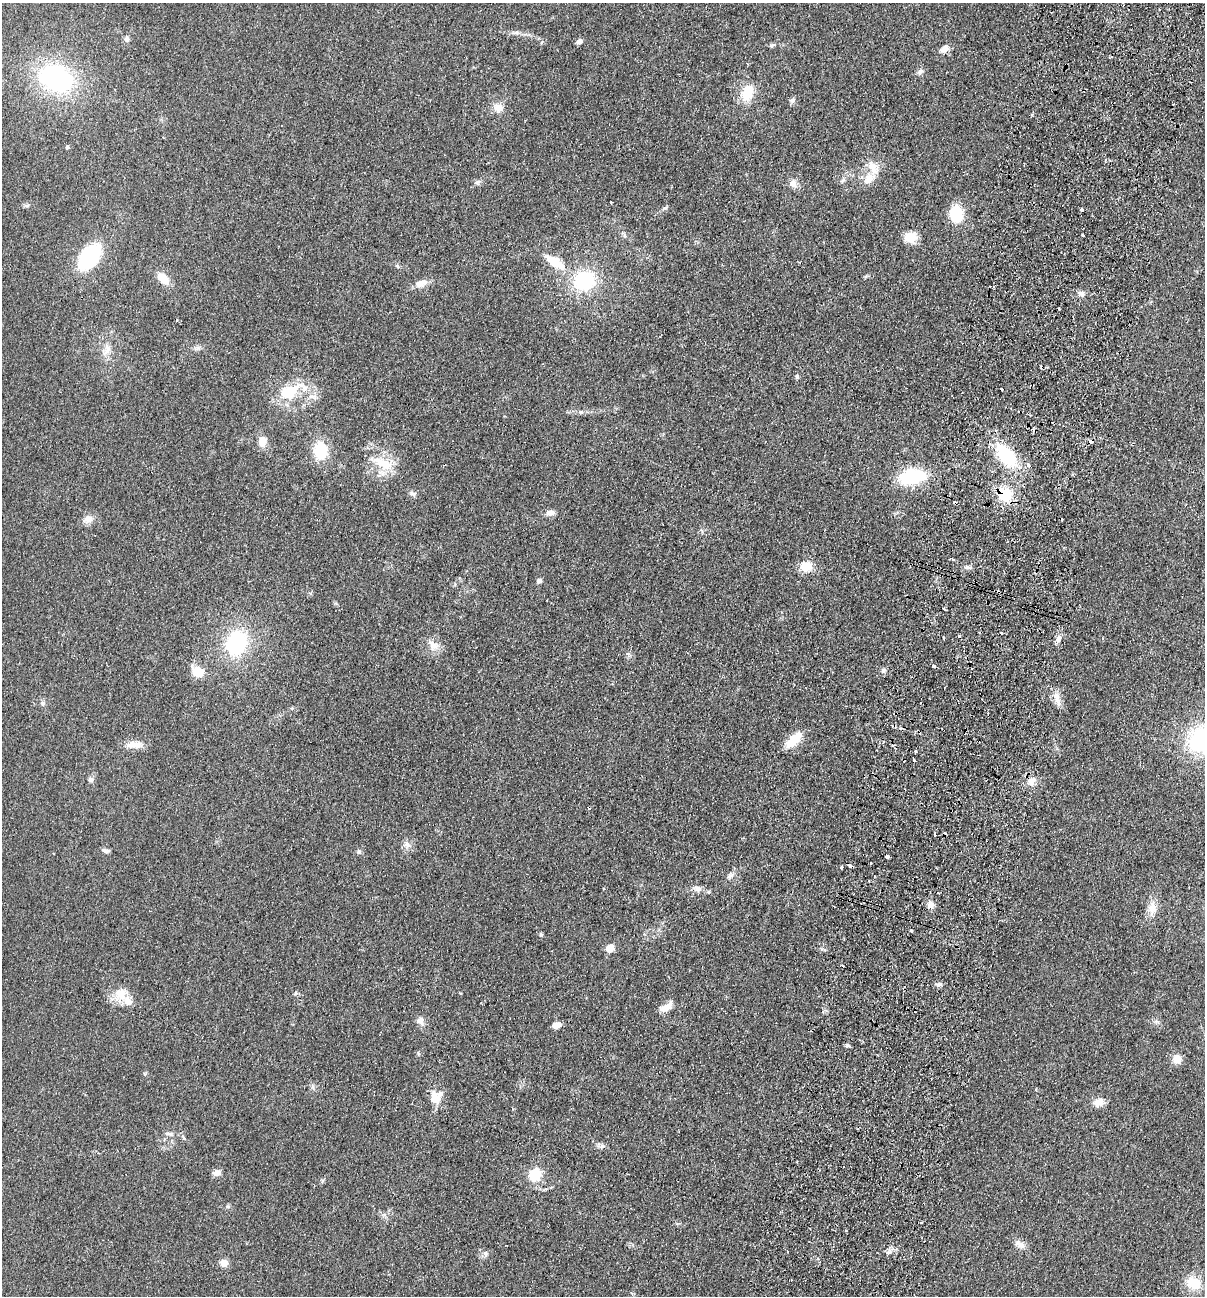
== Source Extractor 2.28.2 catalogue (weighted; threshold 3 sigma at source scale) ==
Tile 10 of 4 x 4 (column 2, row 3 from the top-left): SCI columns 1513-2715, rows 1313-2606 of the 5308 x 5212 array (HDU 1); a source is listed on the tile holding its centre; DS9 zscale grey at full resolution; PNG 1207 x 1298 px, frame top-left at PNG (2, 3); no overlay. Shown black and unused: <1% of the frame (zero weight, under 2 of 3 exposures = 3% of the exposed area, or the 3 px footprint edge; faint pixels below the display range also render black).
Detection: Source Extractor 2.28.2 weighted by HDU 2 'WHT'; one run over the whole footprint, this tile lists its part. Background 0.0596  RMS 0.0088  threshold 0.0398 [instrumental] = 3 sigma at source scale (4.5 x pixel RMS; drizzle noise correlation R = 1.50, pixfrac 1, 0.05/0.05 arcsec/px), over >= 5 px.
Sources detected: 120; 14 cosmic-ray / hot-pixel residue — not listed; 4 inside a brighter listed object's ellipse — not listed separately; the other 102 listed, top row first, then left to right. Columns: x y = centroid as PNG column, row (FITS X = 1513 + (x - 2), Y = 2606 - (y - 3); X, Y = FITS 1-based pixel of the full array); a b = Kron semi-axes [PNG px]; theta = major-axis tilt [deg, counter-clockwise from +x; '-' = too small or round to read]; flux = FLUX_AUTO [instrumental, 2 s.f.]
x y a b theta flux
516 33 9 4 9 2.3
127 39 8 6 -85 2.9
579 42 7 5 40 3.3
771 45 6 5 - 1.6
944 49 10 6 33 6.4
920 72 9 7 54 3
56 79 32 23 -28 120
747 93 23 15 66 18
792 100 8 7 - 2.4
498 107 16 11 -22 7.8
67 147 3 3 - 4
869 179 18 12 49 11
478 182 8 5 44 2
793 183 11 10 - 5.5
611 202 2 2 - 0.66
1082 210 3 3 - 4
956 214 18 14 -82 27
1083 235 3 2 - 0.91
910 237 14 11 3 14
89 257 23 14 53 79
555 262 23 9 -34 22
163 278 16 9 -43 12
584 281 21 18 15 60
421 283 18 10 17 7.1
1082 293 8 6 -40 3.1
197 348 8 6 21 2.6
107 350 16 8 66 7
797 376 7 5 78 1.6
288 394 42 21 19 36
262 441 12 10 88 8.1
1091 441 4 4 - 7.1
320 450 17 13 -89 31
1006 456 25 14 -48 55
383 463 36 13 -23 23
1028 465 4 3 - 3.3
912 477 26 15 9 51
413 493 11 6 -17 2.6
1005 494 16 13 -27 27
955 503 4 3 - 1.3
550 513 9 6 6 5.6
88 519 12 10 58 6.2
952 559 4 3 - 1.1
806 566 13 10 14 15
967 567 11 5 -1 2.7
539 581 6 5 - 2.3
944 609 5 2 - 1.1
1001 633 3 3 - 2.6
943 638 3 2 - 1.1
1058 639 11 6 66 4.2
236 643 24 19 70 76
433 645 18 10 -43 8.9
933 665 3 3 - 2.1
883 670 9 5 63 2.1
197 672 15 11 -35 15
1057 697 18 9 -76 7.6
43 703 7 5 -69 2
894 726 10 2 -15 1.8
794 740 18 8 42 23
134 745 21 9 0 9.4
915 751 3 3 - 3.7
914 760 3 3 - 2.5
91 779 7 7 - 2.4
1032 781 12 9 74 6.1
935 834 4 3 - 4.8
407 845 10 8 -11 4.4
105 851 10 6 -13 2.6
359 852 7 6 - 1.9
887 856 4 3 - 6.1
871 863 3 2 - 0.66
850 865 4 3 - 4.8
842 867 3 3 - 2.2
730 875 12 5 35 3.1
697 889 11 8 -4 4.7
708 892 5 5 - 1.2
938 893 3 2 - 1.2
930 905 9 9 - 4.7
1152 907 17 12 83 9.8
911 930 3 3 - 2.2
540 935 5 5 - 1.5
609 948 6 5 - 30
939 984 9 6 5 2.8
295 993 6 4 60 1.3
121 994 20 18 -28 15
666 1007 16 8 32 9.1
420 1021 10 9 - 5.3
556 1025 8 6 18 7.4
847 1045 6 5 - 1.9
1177 1059 11 10 - 7.9
435 1098 17 13 52 15
1099 1102 13 9 18 8.4
169 1133 12 4 -3 2.5
602 1146 7 6 - 2.2
797 1162 2 2 - 0.88
844 1166 3 3 - 2
217 1173 9 7 10 4.5
534 1175 6 5 - 100
322 1181 7 4 71 1.3
1021 1245 15 8 -31 5.7
888 1252 8 4 8 2.1
485 1253 8 6 -74 2.5
224 1263 9 8 - 6.4
1194 1283 16 13 -28 21
Overlapping masked pixels (flux is a lower limit): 5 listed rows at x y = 1091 441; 1005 494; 955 503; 894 726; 850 865
Unlisted compact peaks at least as high as the median listed source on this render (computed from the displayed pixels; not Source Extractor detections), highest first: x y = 665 208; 228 1206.